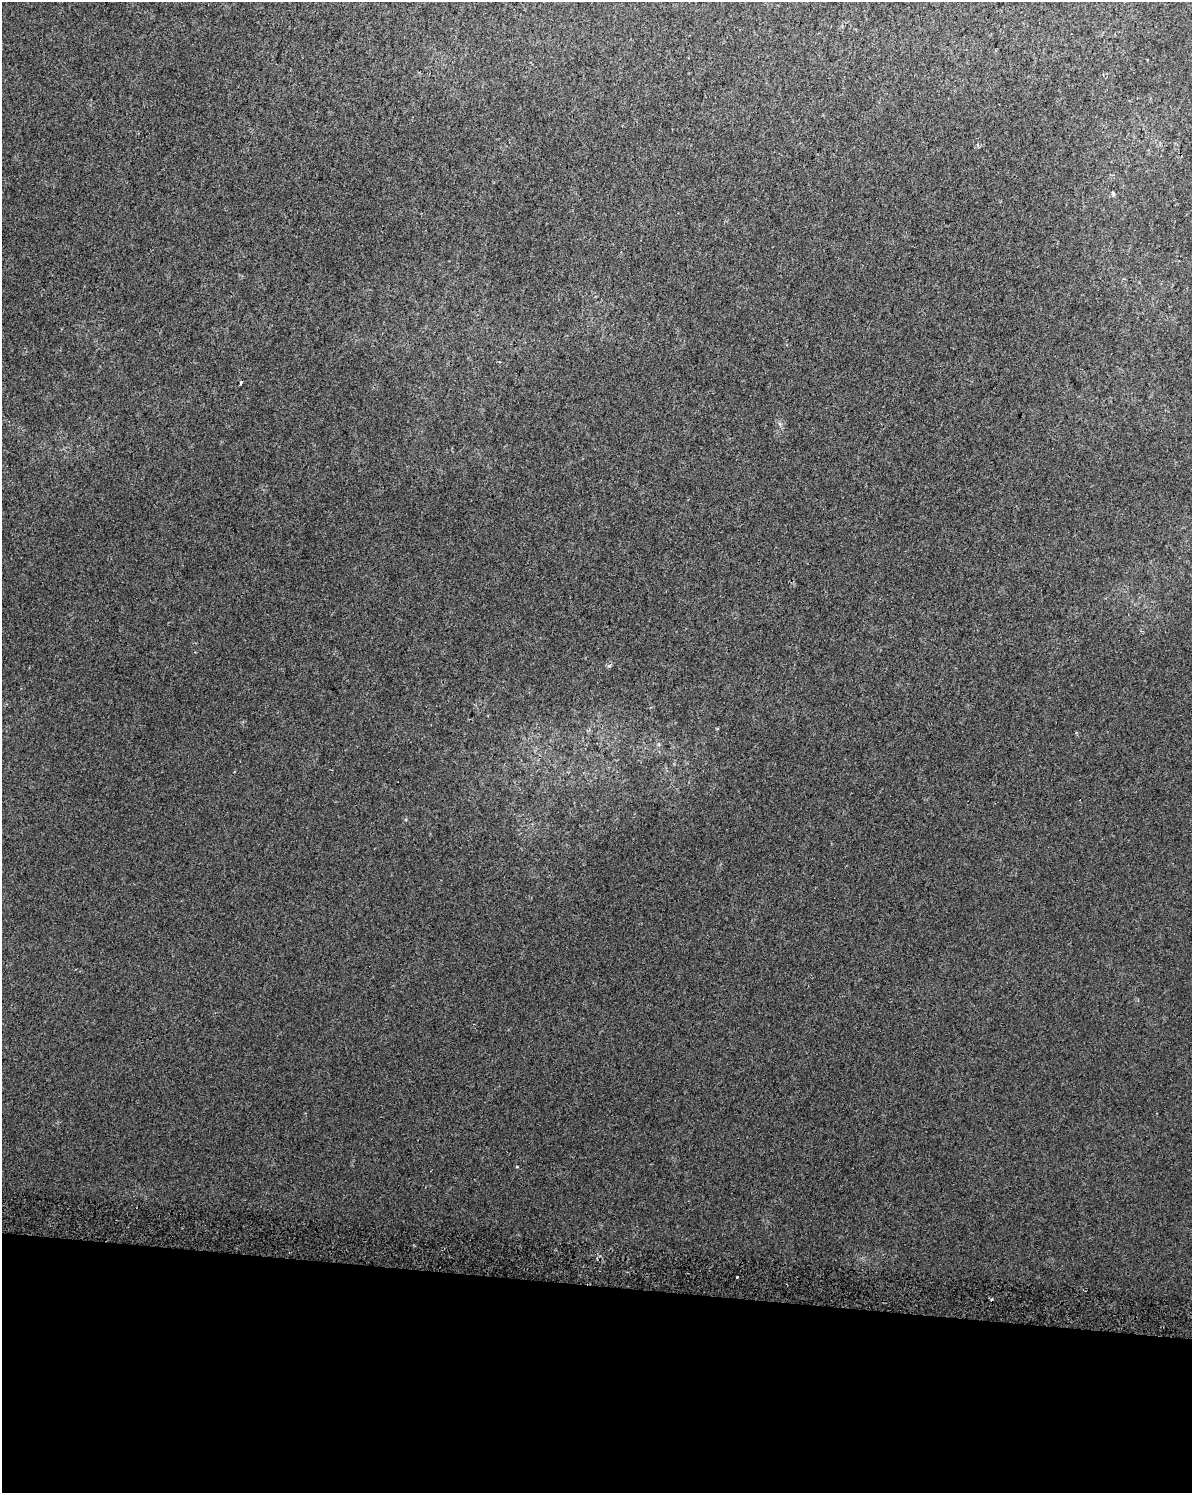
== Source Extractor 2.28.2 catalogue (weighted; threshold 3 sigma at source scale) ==
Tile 10 of 4 x 3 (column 2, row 3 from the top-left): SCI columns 1205-2394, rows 331-1821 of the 4806 x 5072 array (HDU 1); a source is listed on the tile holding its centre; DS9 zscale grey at full resolution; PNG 1194 x 1495 px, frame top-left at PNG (2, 2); no overlay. Shown black and unused: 14% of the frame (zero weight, under 2 of 3 exposures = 3% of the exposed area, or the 3 px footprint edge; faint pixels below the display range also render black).
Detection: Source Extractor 2.28.2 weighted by HDU 2 'WHT'; one run over the whole footprint, this tile lists its part. Background 0.0148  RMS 0.0076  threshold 0.0341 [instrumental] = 3 sigma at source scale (4.5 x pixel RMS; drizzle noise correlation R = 1.50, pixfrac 1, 0.0396/0.0396 arcsec/px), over >= 5 px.
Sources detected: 4; all 4 listed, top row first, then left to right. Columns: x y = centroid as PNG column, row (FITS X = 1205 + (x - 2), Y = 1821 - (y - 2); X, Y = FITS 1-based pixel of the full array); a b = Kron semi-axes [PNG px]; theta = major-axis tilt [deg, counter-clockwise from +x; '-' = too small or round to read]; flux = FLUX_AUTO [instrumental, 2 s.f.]
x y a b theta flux
1113 193 4 3 - 2.5
242 382 4 3 - 3.1
516 1167 3 2 - 0.74
737 1277 3 2 - 0.6